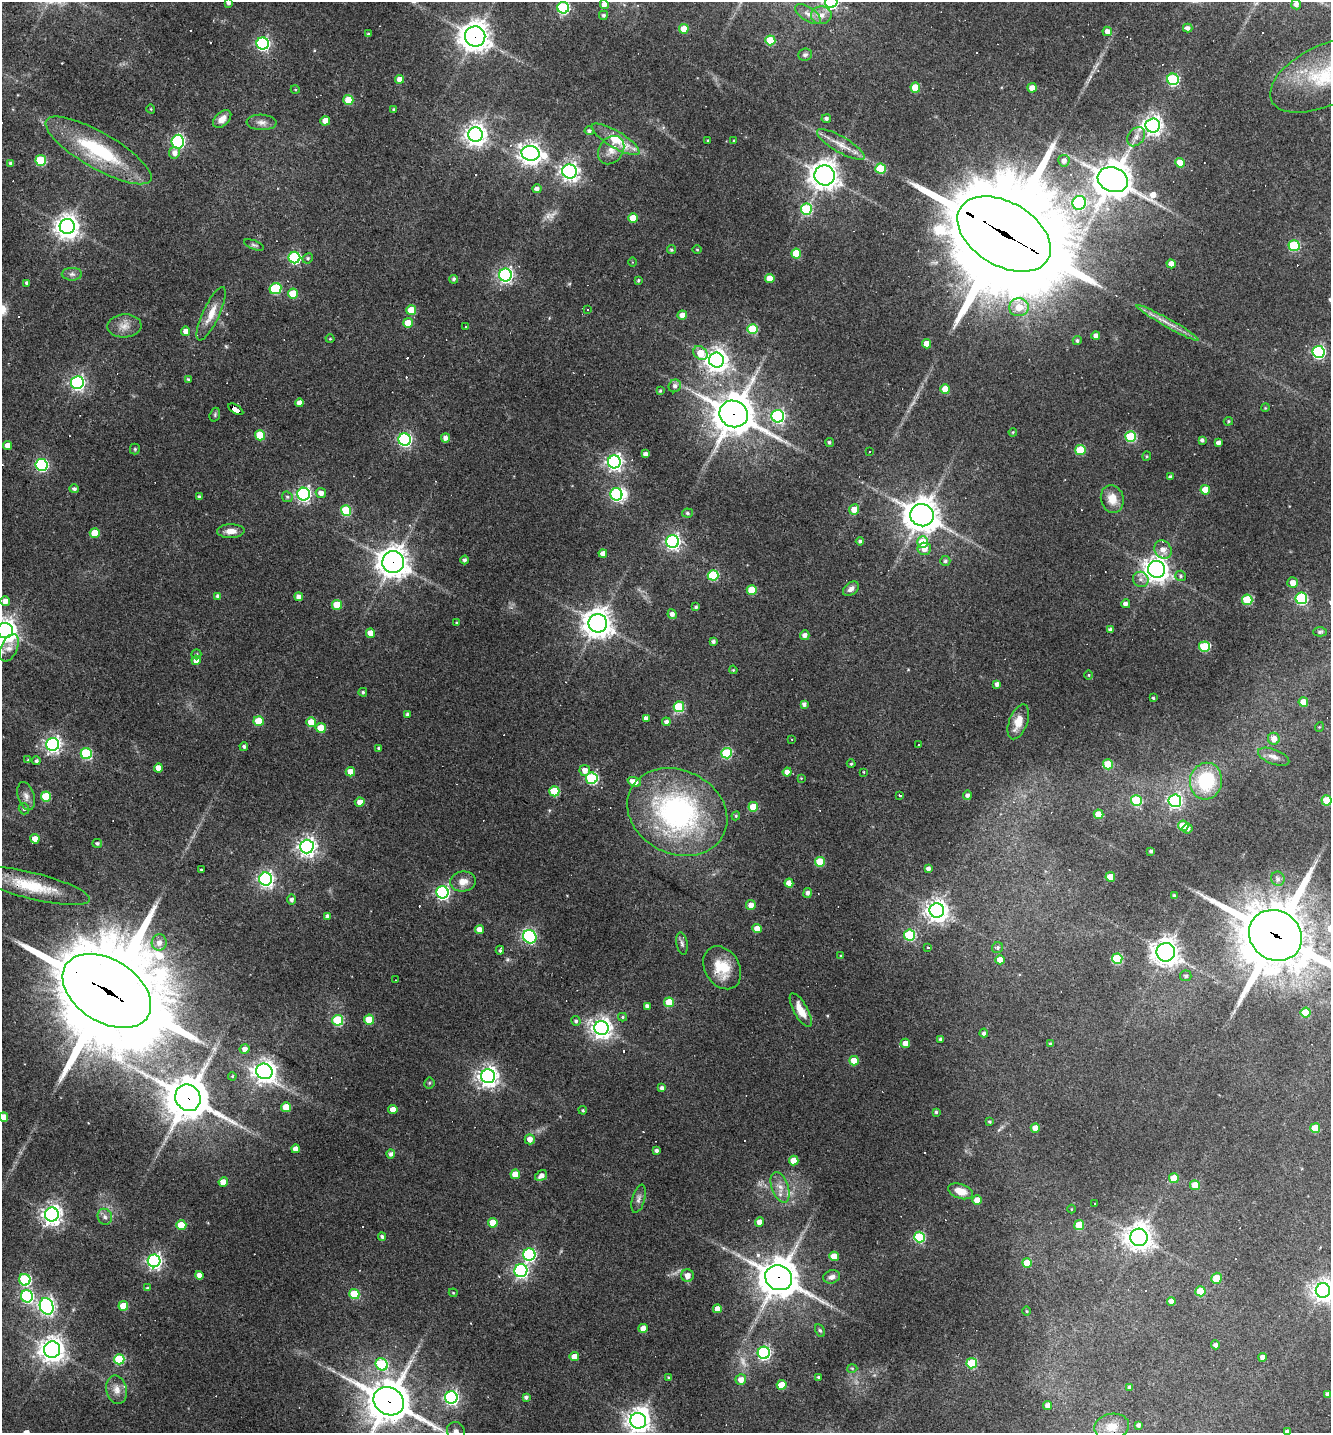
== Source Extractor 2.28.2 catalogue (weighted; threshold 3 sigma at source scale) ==
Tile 11 of 4 x 4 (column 3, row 3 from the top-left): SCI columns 2936-4264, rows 1432-2862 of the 5733 x 5723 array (HDU 1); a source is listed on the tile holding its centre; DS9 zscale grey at full resolution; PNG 1333 x 1435 px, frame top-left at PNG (2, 2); each listed source drawn as its Kron ellipse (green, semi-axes under 4 px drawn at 4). Shown black and unused: <1% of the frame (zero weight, under 3 of 4 exposures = <1% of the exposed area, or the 3 px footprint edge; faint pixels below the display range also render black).
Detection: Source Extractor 2.28.2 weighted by HDU 2 'WHT'; one run over the whole footprint, this tile lists its part. Background 0.0711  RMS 0.0055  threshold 0.0249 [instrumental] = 3 sigma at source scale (4.5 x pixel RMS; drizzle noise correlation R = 1.50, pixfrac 1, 0.05/0.05 arcsec/px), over >= 5 px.
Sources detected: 387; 2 too faint to see at this stretch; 2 inside a brighter object's white glare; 14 cosmic-ray / hot-pixel residue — neither listed nor drawn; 3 inside a brighter listed object's ellipse — not listed separately; the other 366 listed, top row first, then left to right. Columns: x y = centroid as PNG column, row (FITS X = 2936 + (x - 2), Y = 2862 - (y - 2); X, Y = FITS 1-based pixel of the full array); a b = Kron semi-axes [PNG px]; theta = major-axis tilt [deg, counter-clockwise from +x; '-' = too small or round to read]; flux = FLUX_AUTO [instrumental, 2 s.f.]
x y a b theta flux
831 2 6 6 - 110
228 3 4 4 - 1.4
604 4 4 4 - 3.5
1296 4 5 5 - 2.5
563 8 6 6 - 62
808 14 15 7 -33 3.3
603 15 4 4 - 1.2
821 15 10 9 - 4.3
1188 28 5 4 - 1.9
684 29 5 5 - 10
1107 31 5 4 - 3.5
368 34 4 4 - 0.78
475 36 10 10 - 680
770 40 5 5 - 21
263 43 6 6 - 110
805 55 7 6 - 1.3
1325 75 59 30 26 51
400 79 4 4 - 5.2
1173 79 6 5 - 58
915 87 5 5 - 14
1032 88 5 4 - 5.6
295 89 4 3 - 0.47
348 100 5 5 - 16
151 109 4 3 - 0.43
394 110 4 3 - 1.4
222 119 11 7 43 4.3
826 119 4 4 - 1.6
325 121 5 4 - 7.6
262 122 15 7 -3 3.3
1153 125 7 7 - 290
589 131 4 4 - 1.3
475 135 7 7 - 400
1136 137 10 8 52 3.4
615 139 27 8 -31 19
734 140 4 3 - 0.56
708 141 3 3 - 0.62
178 142 7 6 - 110
841 145 27 8 -30 7
98 150 60 18 -30 48
611 150 15 12 54 5.8
174 153 6 5 - 2.7
530 153 9 7 -11 380
41 160 5 5 - 40
1064 161 6 5 - 3.2
11 163 4 3 - 1.5
1180 163 5 5 - 11
880 169 5 5 - 26
570 171 7 7 - 240
825 175 10 10 - 550
1113 180 15 12 -19 1300
537 189 5 4 - 2.2
1079 203 7 6 - 73
806 209 6 5 - 43
633 218 5 5 - 12
67 227 7 7 - 510
1004 234 51 32 -30 18000
254 245 10 4 -20 1.2
1294 246 5 5 - 42
671 250 4 4 - 0.88
697 250 5 3 - 0.54
796 253 5 5 - 17
294 258 6 6 - 71
308 258 5 5 - 0.93
633 262 4 3 - 0.49
1171 264 4 4 - 4.3
72 274 10 6 0 1.8
505 275 6 6 - 160
770 278 5 4 - 8.2
453 279 4 4 - 1.2
638 280 4 3 - 0.73
27 283 4 4 - 1.6
275 289 6 5 - 39
293 294 5 5 - 17
1019 307 10 9 - 7.8
588 309 2 2 - 0.48
411 310 5 5 - 14
211 314 29 8 65 8.2
682 315 5 4 - 5.1
408 323 5 5 - 10
1168 323 35 4 -29 5.7
124 326 17 11 3 5.6
465 327 2 2 - 0.48
753 329 5 5 - 28
186 331 4 4 - 4.3
1096 336 4 4 - 2.6
330 339 4 4 - 0.59
1077 340 4 4 - 1.1
926 344 4 4 - 6
1318 352 6 6 - 99
700 353 8 6 -46 11
717 360 7 7 - 440
188 379 4 3 - 0.89
77 382 6 6 - 160
675 386 6 6 - 2.2
945 389 5 5 - 11
660 391 4 3 - 0.73
299 403 4 4 - 3
1265 408 4 3 - 0.5
236 409 8 4 -33 180
734 414 14 13 - 1600
215 415 7 5 72 0.93
778 416 6 6 - 100
1228 421 4 4 - 0.66
1013 432 4 4 - 0.59
260 435 5 5 - 21
1131 437 5 5 - 41
445 438 5 4 - 2.6
405 439 6 6 - 120
1202 440 4 4 - 1.4
829 442 5 4 - 0.88
1218 443 4 4 - 2.3
7 446 4 4 - 4.1
135 449 5 5 - 0.75
1080 450 5 5 - 21
869 452 2 2 - 0.43
645 454 4 4 - 2.4
1147 456 4 4 - 0.63
614 462 6 6 - 210
41 465 6 6 - 94
1170 477 3 3 - 1.4
74 489 5 4 - 1.4
1205 490 5 4 - 10
321 493 5 5 - 3.5
304 494 6 6 - 160
616 494 6 6 - 95
199 497 4 4 - 1.1
287 497 6 5 - 0.93
1112 499 14 11 -74 7.7
854 509 5 5 - 6.7
346 510 5 5 - 32
687 513 5 4 - 1.1
922 515 12 11 - 910
231 531 14 7 1 4.5
95 533 5 5 - 13
860 541 4 4 - 1.1
673 542 6 6 - 150
923 542 6 5 - 15
924 549 7 6 - 4.2
1163 549 9 8 - 4.2
603 554 4 4 - 3.6
465 560 4 4 - 1.5
945 561 5 5 - 1.1
393 562 11 11 - 670
1156 569 8 8 - 520
713 575 5 5 - 36
1180 576 5 5 - 1.1
1141 579 8 7 - 2.5
1293 583 5 5 - 4.4
851 589 9 6 37 2.5
752 590 5 5 - 19
218 596 4 4 - 2.2
299 597 4 4 - 3.3
1301 598 6 6 - 64
1247 600 5 5 - 27
5 601 5 4 - 4.1
1126 604 4 4 - 2.3
337 605 5 5 - 18
696 607 3 3 - 0.96
672 614 5 4 - 2.6
456 623 4 3 - 0.63
598 623 9 9 - 710
1110 630 4 4 - 2
5 631 8 7 - 500
1320 632 7 4 2 0.94
370 633 5 4 - 5.6
805 635 5 4 - 2.4
713 641 4 3 - 1.3
1204 647 5 5 - 32
9 648 15 8 66 4.4
196 654 5 5 - 0.87
196 660 5 4 - 3.9
733 670 4 4 - 0.55
1089 675 4 3 - 0.52
997 684 4 4 - 2
363 692 4 4 - 0.87
1153 698 3 3 - 0.65
1303 702 4 4 - 7.4
804 704 4 4 - 1.8
679 707 5 5 - 31
408 714 4 4 - 1.5
646 718 4 4 - 2.8
259 721 5 5 - 16
311 722 5 5 - 9.4
666 722 4 4 - 2
1018 722 18 9 69 8.3
1319 727 5 3 - 0.43
321 728 5 5 - 9.7
792 739 2 2 - 0.35
1274 739 6 5 - 5.1
53 744 6 6 - 200
919 744 2 2 - 0.46
244 746 4 4 - 1.2
379 748 4 3 - 0.98
727 753 5 5 - 37
86 754 5 5 - 48
1274 757 16 7 -20 3.8
28 760 4 4 - 0.53
36 761 4 4 - 1.2
851 764 4 3 - 0.63
1108 764 5 5 - 15
158 768 4 4 - 4.9
585 770 5 5 - 3.8
350 772 4 4 - 5.8
787 772 4 4 - 4.1
864 772 3 2 - 1.2
592 778 6 5 - 65
801 778 4 4 - 0.44
1206 781 18 16 81 36
634 782 7 4 -20 6.7
554 791 5 5 - 26
900 795 3 3 - 1.8
967 795 4 4 - 1.7
26 796 14 8 -74 3.3
46 796 5 5 - 21
1136 800 5 5 - 33
1327 800 5 5 - 17
1175 801 6 6 - 140
360 802 5 4 - 3.8
753 807 5 5 - 15
24 809 5 5 - 1.1
677 812 52 41 -26 120
1098 814 5 4 - 9.9
736 816 4 4 - 0.71
1183 826 5 5 - 12
1188 828 5 5 - 1.8
35 839 4 4 - 5.3
97 843 5 4 - 1.1
307 847 7 7 - 290
1151 851 4 3 - 1.2
820 862 5 5 - 20
928 869 4 4 - 2.2
201 870 3 2 - 0.58
1110 877 5 4 - 12
266 879 6 6 - 180
1278 879 7 6 - 1.9
463 882 13 10 6 5.6
789 883 4 4 - 5.8
32 886 59 13 -14 25
443 892 6 6 - 120
807 893 5 4 - 1.7
1174 895 4 3 - 0.92
291 900 5 4 - 1.7
751 905 5 5 - 4.3
937 910 7 7 - 460
328 916 4 4 - 2.7
757 929 5 4 - 6.6
479 930 4 4 - 6.3
910 935 5 5 - 41
1275 935 27 24 -35 4200
530 937 7 6 - 76
159 943 8 7 - 3.7
682 943 11 5 -80 1.6
928 947 3 3 - 4.7
997 948 6 5 - 1.3
500 950 4 3 - 0.92
1166 952 9 9 - 520
841 956 4 3 - 0.74
1117 959 5 5 - 35
1000 960 5 4 - 7.3
722 968 23 17 -58 16
1186 976 5 5 - 1.3
395 980 2 2 - 0.31
107 991 48 31 -33 14000
669 1002 5 5 - 17
647 1006 4 4 - 1.8
801 1010 19 7 -61 7.3
1306 1013 5 5 - 19
623 1017 4 4 - 0.79
338 1020 5 5 - 38
369 1020 5 5 - 15
576 1021 5 4 - 1.1
601 1028 7 7 - 370
984 1033 4 4 - 1.5
940 1039 3 3 - 1.2
905 1043 5 4 - 5.5
1051 1044 4 3 - 1.4
245 1049 5 5 - 3.1
854 1061 5 5 - 12
264 1071 8 7 - 420
232 1076 4 4 - 0.68
488 1076 7 7 - 360
429 1083 5 5 - 0.8
662 1088 4 4 - 1.9
188 1098 13 12 - 1800
286 1107 5 5 - 11
393 1110 4 4 - 5.5
583 1110 4 3 - 0.72
936 1112 4 4 - 0.85
4 1117 5 4 - 7.5
989 1122 4 3 - 0.67
1035 1128 4 4 - 7.1
1315 1128 5 5 - 16
530 1139 5 5 - 4.2
295 1149 4 4 - 3.9
656 1150 3 3 - 1.5
391 1154 4 4 - 1.8
794 1160 5 5 - 8.9
515 1174 4 4 - 7.8
541 1176 6 5 - 3
1174 1178 5 5 - 10
223 1182 5 4 - 7.5
1195 1185 5 5 - 13
780 1187 16 8 -70 5.1
961 1191 13 7 -18 7.1
639 1199 14 6 74 2.4
977 1200 5 5 - 8.3
1094 1204 3 3 - 1.2
1071 1209 4 3 - 0.4
52 1214 7 7 - 350
105 1217 8 7 - 2
759 1222 4 4 - 6
493 1223 5 5 - 12
181 1225 5 5 - 16
1079 1225 5 5 - 17
382 1237 4 4 - 1.3
919 1237 5 5 - 41
1139 1237 8 8 - 590
529 1255 6 6 - 83
834 1256 5 4 - 6.8
154 1261 6 6 - 180
1027 1263 5 4 - 11
521 1271 6 6 - 140
199 1275 4 4 - 3.9
687 1276 6 6 - 4.6
832 1277 8 6 18 2.4
779 1278 14 12 -29 1400
1216 1278 6 5 - 15
25 1280 6 5 - 63
147 1288 4 3 - 0.74
1323 1290 7 7 - 400
1200 1291 5 5 - 17
453 1293 4 4 - 0.58
354 1294 5 5 - 23
27 1296 6 6 - 81
1171 1301 4 4 - 3.7
47 1306 8 6 -71 210
123 1306 5 5 - 13
717 1309 4 4 - 5
1027 1311 5 3 - 0.49
643 1328 4 4 - 5
820 1330 6 4 -61 0.9
1215 1345 4 4 - 1.8
52 1350 8 8 - 530
764 1353 6 6 - 100
574 1357 4 4 - 6.8
1263 1357 4 4 - 3.1
119 1359 5 5 - 33
972 1363 5 5 - 33
382 1364 6 5 - 45
852 1368 5 3 - 0.57
818 1377 4 4 - 0.81
669 1378 4 4 - 1.1
741 1379 5 5 - 4.6
782 1385 5 5 - 14
1129 1387 3 3 - 0.78
117 1390 14 10 -77 5
1328 1394 4 4 - 1.8
451 1397 6 6 - 140
526 1397 4 3 - 1.5
389 1401 16 13 -29 1800
1048 1405 4 4 - 3.3
638 1421 8 7 - 430
1138 1425 4 3 - 1.5
1112 1427 17 13 11 7.9
456 1431 9 8 - 3.3
1287 1432 4 4 - 2.1
Overlapping masked pixels (flux is a lower limit): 11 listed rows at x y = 475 36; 1004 234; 236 409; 734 414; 393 562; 32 886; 1275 935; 107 991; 188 1098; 779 1278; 389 1401
Isophote crosses this tile's border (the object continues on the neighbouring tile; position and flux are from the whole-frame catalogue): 11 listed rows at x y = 831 2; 228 3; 1325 75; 5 631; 1275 935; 4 1117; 1323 1290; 389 1401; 638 1421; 456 1431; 1287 1432